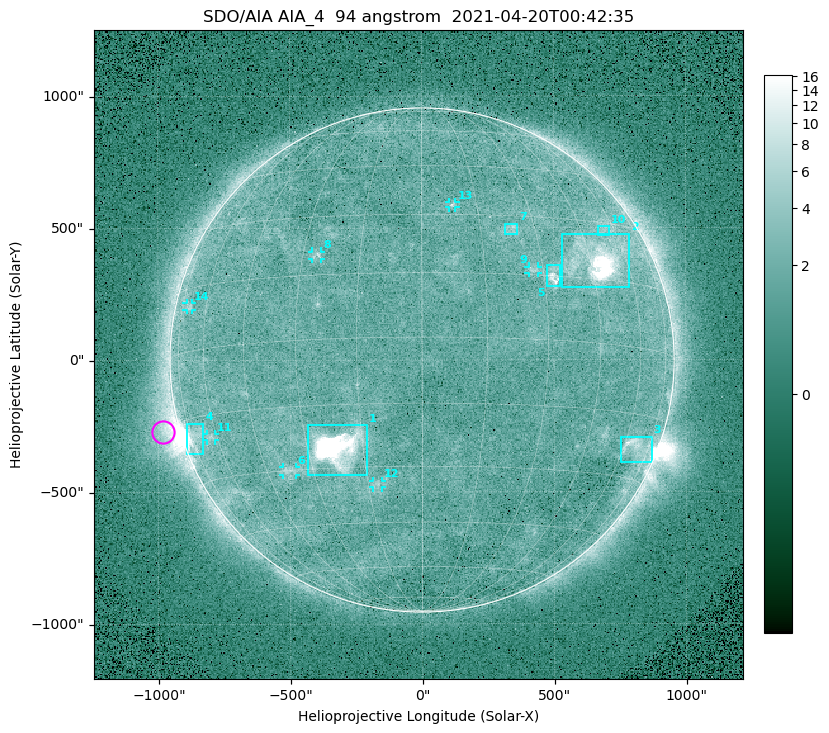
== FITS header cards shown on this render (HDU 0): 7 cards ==
TELESCOP= 'SDO/AIA '
INSTRUME= 'AIA_4   '
WAVELNTH=                   94
WAVEUNIT= 'angstrom'
DATE-OBS= '2021-04-20T00:42:35.12'
CTYPE1  = 'HPLN-TAN'
CTYPE2  = 'HPLT-TAN'

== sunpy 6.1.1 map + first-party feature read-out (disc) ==
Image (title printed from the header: SDO/AIA AIA_4  94 angstrom  2021-04-20T00:42:35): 512 x 512 px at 4.8 arcsec/px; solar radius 955 arcsec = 199 px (full disc in frame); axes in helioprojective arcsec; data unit not stated in the header (colour bar unlabelled)
Orientation: roll -0.138 deg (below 1 deg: not rotated)
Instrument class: DISC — disc imager (sunpy class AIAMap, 94 A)
Bright regions (active regions / flare kernels): reference = the median radial profile (limb darkening/brightening removed); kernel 5 px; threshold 5 sigma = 2.35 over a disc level ~1.71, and >= 1.15x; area >= 9 px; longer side >= 5 px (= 24 arcsec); searched inside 0.97 R_sun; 14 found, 14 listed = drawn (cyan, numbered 1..; 7 of them under ~33 arcsec drawn as corner ticks so the feature stays visible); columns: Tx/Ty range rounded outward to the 10 arcsec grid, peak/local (2 s.f.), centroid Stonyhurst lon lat
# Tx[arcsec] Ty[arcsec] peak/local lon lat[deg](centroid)
1 -430..-210 -440..-240 281 -22 -25
2 530..790 270..480 26 +48 +20
3 750..870 -390..-290 4.8 +67 -22
4 -900..-830 -360..-240 7.2 -72 -19
5 470..530 280..360 5.5 +33 +15
6 -530..-480 -440..-400 3.2 -37 -30
7 310..370 470..520 3.1 +24 +26
8 -420..-380 380..410 3.1 -26 +20
9 400..440 330..360 2.9 +27 +16
10 670..710 470..510 2.6 +54 +28
11 -820..-780 -300..-280 2.7 -63 -20
12 -190..-150 -480..-450 2.8 -12 -34
13 100..130 580..600 3.1 +8 +33
14 -890..-870 190..220 2.5 -69 +10
Off-limb structures (1.02-1.3 R_sun): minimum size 50 px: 5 found; the strongest spans PA ~90..115 deg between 1.02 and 1.21 R_sun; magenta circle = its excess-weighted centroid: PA ~105 deg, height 1.07 R_sun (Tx ~-980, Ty ~-270 arcsec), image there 4.3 x the reference